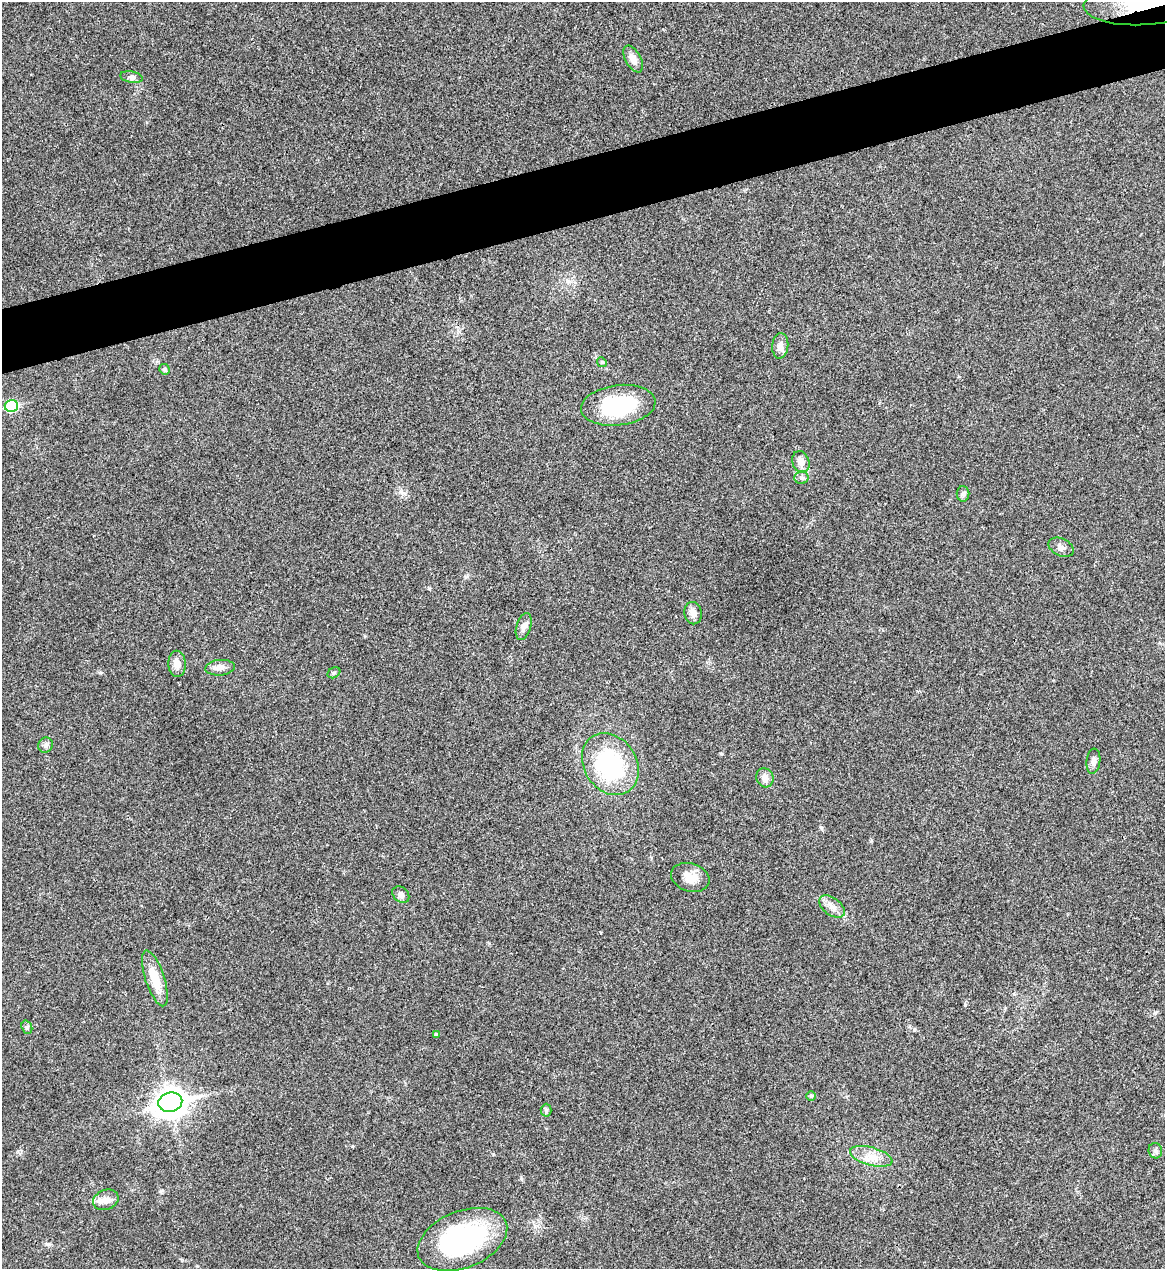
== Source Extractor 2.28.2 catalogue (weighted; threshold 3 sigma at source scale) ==
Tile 10 of 4 x 4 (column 2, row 3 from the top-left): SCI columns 1307-2469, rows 1270-2536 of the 5055 x 5071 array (HDU 1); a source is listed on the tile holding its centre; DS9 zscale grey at full resolution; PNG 1167 x 1271 px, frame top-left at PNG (2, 2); each listed source drawn as its Kron ellipse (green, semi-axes under 4 px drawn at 4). Shown black and unused: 5% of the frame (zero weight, under 3 of 4 exposures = <1% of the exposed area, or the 3 px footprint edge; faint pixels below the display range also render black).
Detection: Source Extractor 2.28.2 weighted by HDU 2 'WHT'; one run over the whole footprint, this tile lists its part. Background 0.0197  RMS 0.0042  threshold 0.0189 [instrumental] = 3 sigma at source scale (4.5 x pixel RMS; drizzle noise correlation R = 1.50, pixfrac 1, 0.05/0.05 arcsec/px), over >= 5 px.
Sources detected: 34; all 34 listed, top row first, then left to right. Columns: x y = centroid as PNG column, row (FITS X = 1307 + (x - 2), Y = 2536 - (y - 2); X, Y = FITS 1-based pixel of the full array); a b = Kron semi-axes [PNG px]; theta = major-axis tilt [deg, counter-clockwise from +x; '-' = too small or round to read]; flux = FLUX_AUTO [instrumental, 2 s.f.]
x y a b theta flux
1144 3 60 22 4 39
633 59 15 7 -61 3.5
131 77 11 5 -9 1.2
780 346 13 8 86 2.5
602 362 5 4 - 0.55
165 369 5 5 - 1.1
618 405 37 20 7 32
11 406 7 6 - 26
801 462 11 8 -71 3.2
802 478 7 6 - 1.1
963 494 8 6 -89 1
1061 547 13 8 -26 1.9
693 613 11 8 -81 2.6
524 626 14 7 72 2.3
177 664 13 8 -87 3.2
220 668 15 7 6 2.7
334 673 7 5 30 0.73
46 745 8 7 - 1.3
1093 761 12 7 83 1.7
610 764 33 26 -57 43
765 778 10 8 -64 2.6
690 877 19 14 -17 5.5
401 895 9 7 -45 1.4
832 906 14 8 -36 3.2
155 978 29 9 -72 9.1
27 1027 7 5 -72 0.79
436 1034 4 4 - 0.89
811 1096 5 5 - 0.52
170 1102 12 9 15 470
546 1110 6 5 - 0.87
1155 1151 8 6 -72 1.2
871 1156 22 9 -15 5.3
106 1200 13 10 21 3.1
462 1239 47 28 22 56
Overlapping masked pixels (flux is a lower limit): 1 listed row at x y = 1144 3
Isophote crosses this tile's border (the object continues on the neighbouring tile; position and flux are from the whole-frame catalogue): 1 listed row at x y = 1144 3
Unlisted compact peaks at least as high as the median listed source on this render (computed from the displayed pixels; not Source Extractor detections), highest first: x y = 1155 1012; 965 1005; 100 673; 821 827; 914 1030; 429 588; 721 754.